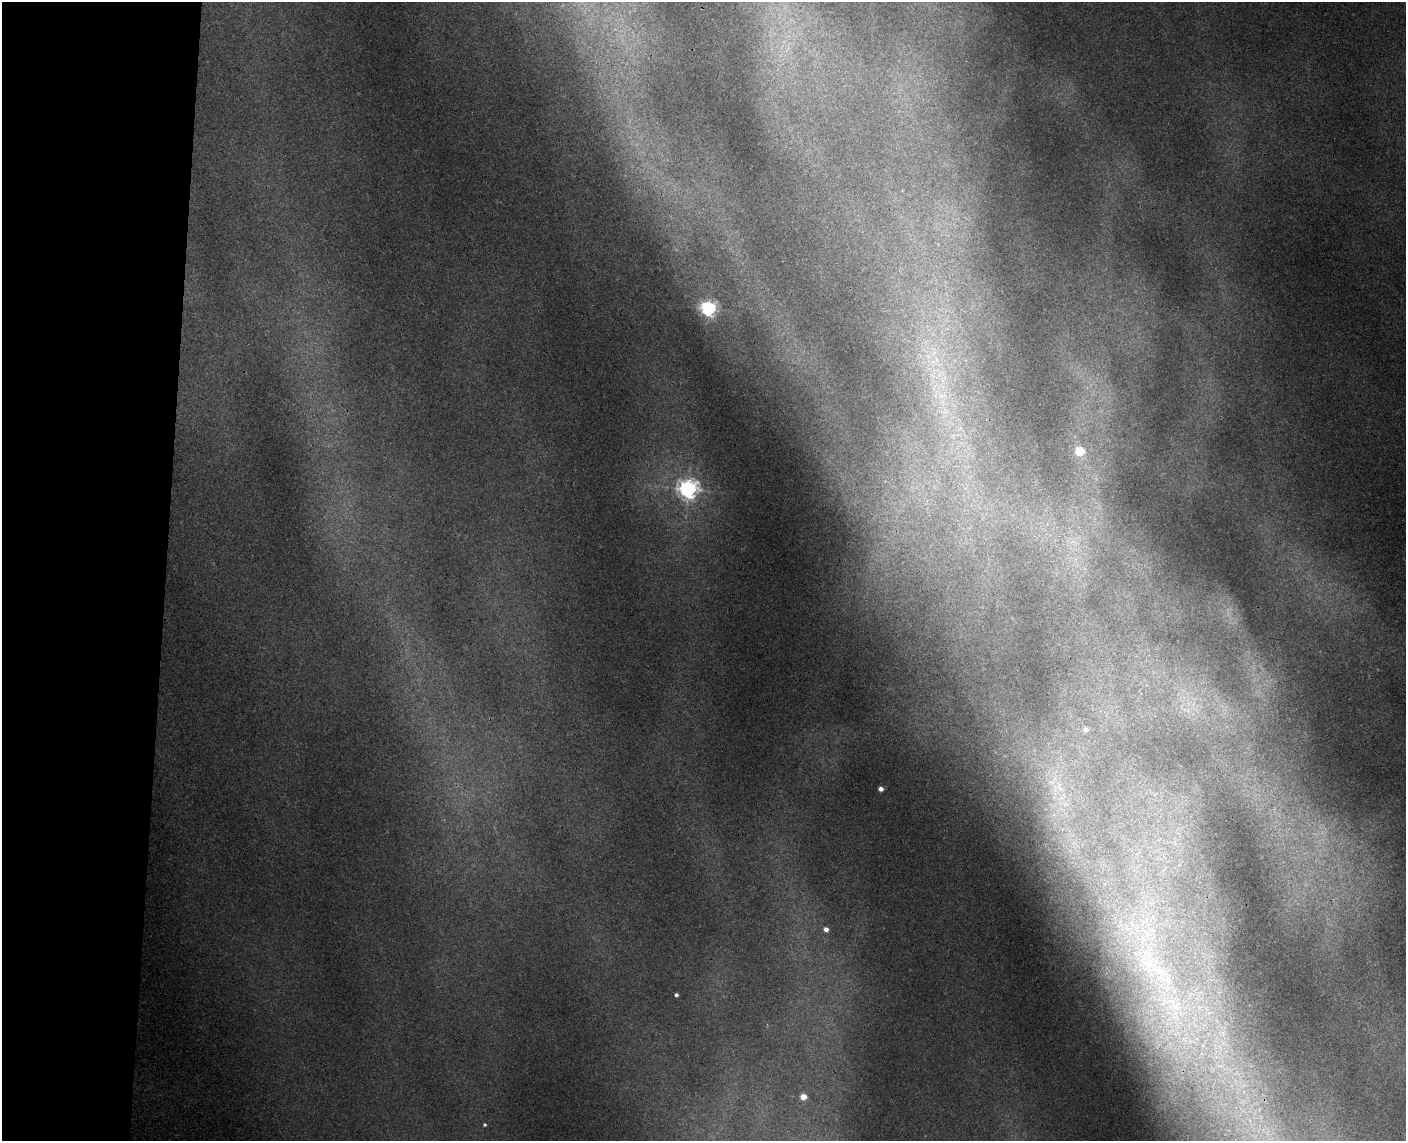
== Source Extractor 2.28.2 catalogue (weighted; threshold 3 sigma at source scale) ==
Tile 4 of 3 x 4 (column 1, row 2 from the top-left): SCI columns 165-1568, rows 2292-3430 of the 4652 x 4579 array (HDU 1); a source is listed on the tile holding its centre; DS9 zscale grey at full resolution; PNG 1408 x 1143 px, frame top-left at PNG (2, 2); no overlay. Shown black and unused: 12% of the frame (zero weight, under 3 of 4 exposures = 6% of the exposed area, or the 3 px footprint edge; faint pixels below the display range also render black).
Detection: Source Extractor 2.28.2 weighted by HDU 2 'WHT'; one run over the whole footprint, this tile lists its part. Background 0.00928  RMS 0.0036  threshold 0.0163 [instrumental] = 3 sigma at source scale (4.5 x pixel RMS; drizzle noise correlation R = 1.50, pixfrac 1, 0.05/0.05 arcsec/px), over >= 5 px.
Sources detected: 18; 2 too faint to see at this stretch — not listed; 2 inside a brighter listed object's ellipse — not listed separately; the other 14 listed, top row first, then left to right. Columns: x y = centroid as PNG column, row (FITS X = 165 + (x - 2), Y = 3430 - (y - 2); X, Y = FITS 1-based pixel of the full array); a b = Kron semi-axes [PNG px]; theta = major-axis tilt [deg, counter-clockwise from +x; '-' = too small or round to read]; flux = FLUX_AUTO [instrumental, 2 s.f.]
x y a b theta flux
787 48 17 4 70 2.8
708 308 6 6 - 150
938 382 90 39 -79 97
1079 451 5 5 - 20
688 489 8 7 - 240
1085 729 5 5 - 2.4
881 789 4 4 - 2.7
826 929 5 4 - 2.6
676 995 4 3 - 1.2
1174 1017 55 48 74 94
1223 1033 14 12 -39 6
1220 1047 15 6 -66 3.7
803 1097 5 4 - 6.6
485 1125 4 4 - 0.57